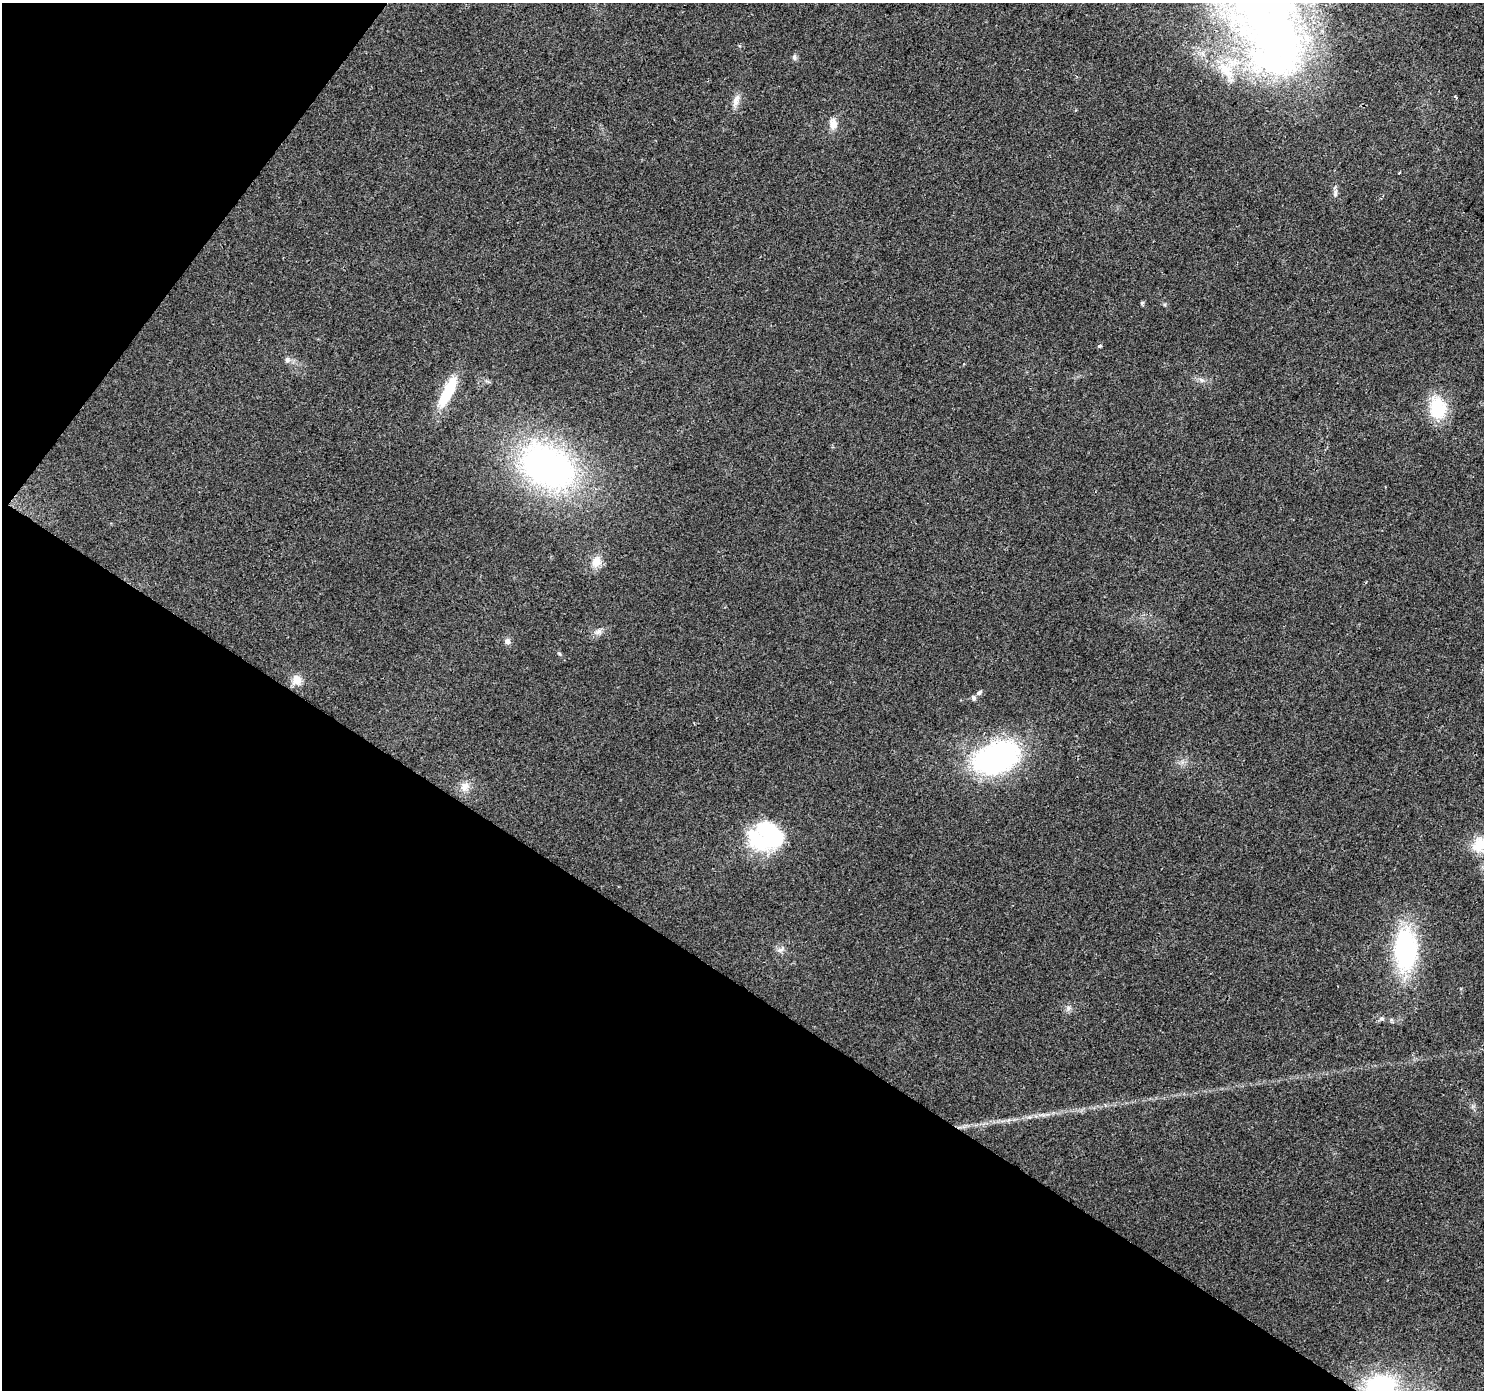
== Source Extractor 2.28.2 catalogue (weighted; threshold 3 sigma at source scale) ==
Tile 9 of 4 x 4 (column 1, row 3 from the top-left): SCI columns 1-1482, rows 1572-2959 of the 5931 x 5985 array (HDU 1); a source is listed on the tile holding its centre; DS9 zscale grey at full resolution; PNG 1486 x 1392 px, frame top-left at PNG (2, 3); no overlay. Shown black and unused: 34% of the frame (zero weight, under 2 of 3 exposures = <1% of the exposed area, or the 3 px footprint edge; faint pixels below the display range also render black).
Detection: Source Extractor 2.28.2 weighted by HDU 2 'WHT'; one run over the whole footprint, this tile lists its part. Background 0.0505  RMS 0.0082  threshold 0.0368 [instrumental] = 3 sigma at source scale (4.5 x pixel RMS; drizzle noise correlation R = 1.50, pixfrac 1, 0.0396/0.0396 arcsec/px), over >= 5 px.
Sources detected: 30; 1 cosmic-ray / hot-pixel residue — not listed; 2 inside a brighter listed object's ellipse — not listed separately; the other 27 listed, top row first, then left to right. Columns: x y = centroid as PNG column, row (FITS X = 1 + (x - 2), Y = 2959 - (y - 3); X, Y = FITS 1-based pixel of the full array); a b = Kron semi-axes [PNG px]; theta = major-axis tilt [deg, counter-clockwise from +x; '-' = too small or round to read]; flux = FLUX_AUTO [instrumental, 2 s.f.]
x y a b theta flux
794 57 8 5 -81 2.1
1275 63 93 41 -14 190
1455 97 4 3 - 1.8
736 100 18 8 74 6.1
833 124 15 10 -82 7.3
1335 193 10 6 80 2.6
1142 303 5 5 - 1.2
1099 346 5 4 - 1.4
287 360 8 8 - 2.8
1201 380 7 4 -71 1.6
448 391 36 10 62 39
1438 408 22 16 -81 40
547 466 57 38 -27 290
596 562 15 12 58 9.8
598 632 10 8 25 3.8
507 641 8 7 - 3.2
296 680 14 13 - 8
979 693 8 5 38 2.1
997 757 56 34 21 160
465 787 14 11 60 7.3
767 835 35 29 21 91
1479 845 25 20 85 20
780 950 11 6 21 3.3
1405 950 46 23 89 110
1068 1008 7 6 - 2.3
1382 1018 8 5 4 1.9
1380 1386 26 19 12 91
Overlapping masked pixels (flux is a lower limit): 1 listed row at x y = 1380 1386
Isophote crosses this tile's border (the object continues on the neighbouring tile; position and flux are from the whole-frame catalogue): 2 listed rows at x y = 1479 845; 1380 1386
Unlisted compact peaks at least as high as the median listed source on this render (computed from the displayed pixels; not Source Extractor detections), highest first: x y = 559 653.